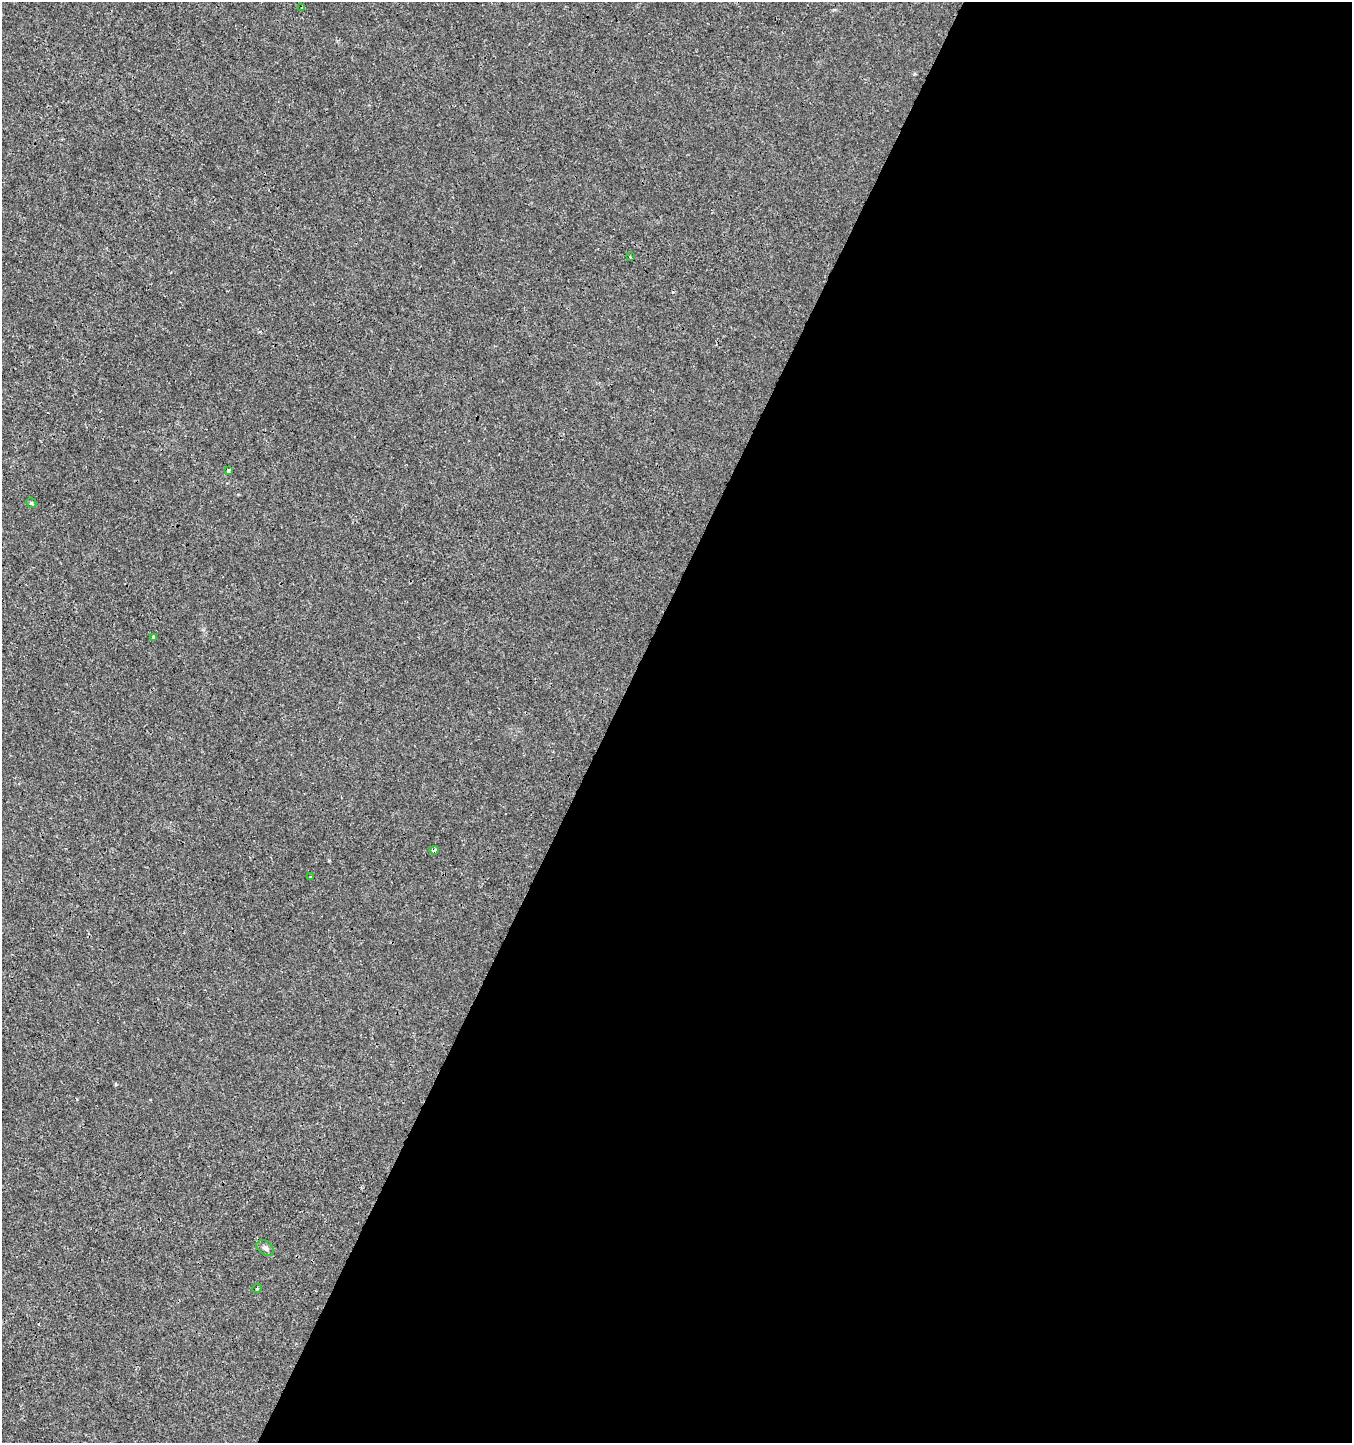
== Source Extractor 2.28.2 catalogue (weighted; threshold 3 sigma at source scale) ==
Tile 12 of 4 x 4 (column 4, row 3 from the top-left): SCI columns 4251-5600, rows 1448-2888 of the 5865 x 5770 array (HDU 1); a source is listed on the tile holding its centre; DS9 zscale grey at full resolution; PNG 1354 x 1445 px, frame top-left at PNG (2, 2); each listed source drawn as its Kron ellipse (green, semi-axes under 4 px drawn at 4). Shown black and unused: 55% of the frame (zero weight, under 3 of 4 exposures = <1% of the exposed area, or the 3 px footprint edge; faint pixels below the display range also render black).
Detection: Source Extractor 2.28.2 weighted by HDU 2 'WHT'; one run over the whole footprint, this tile lists its part. Background 2.56e-04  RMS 0.0013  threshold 0.00598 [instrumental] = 3 sigma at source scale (4.5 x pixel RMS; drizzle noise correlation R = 1.50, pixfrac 1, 0.0396/0.0396 arcsec/px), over >= 5 px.
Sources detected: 9; all 9 listed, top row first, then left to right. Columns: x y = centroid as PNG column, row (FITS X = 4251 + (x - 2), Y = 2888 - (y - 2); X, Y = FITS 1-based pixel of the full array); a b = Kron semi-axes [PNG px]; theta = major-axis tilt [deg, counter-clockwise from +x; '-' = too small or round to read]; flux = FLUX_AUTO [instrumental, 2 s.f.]
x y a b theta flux
302 8 3 2 - 0.15
630 257 2 2 - 0.12
228 470 3 3 - 0.68
31 503 5 4 - 0.17
154 637 4 4 - 1.1
434 850 5 3 - 0.5
310 877 2 2 - 0.1
265 1248 10 6 -37 0.41
257 1288 5 3 - 0.15
Overlapping masked pixels (flux is a lower limit): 1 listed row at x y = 434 850